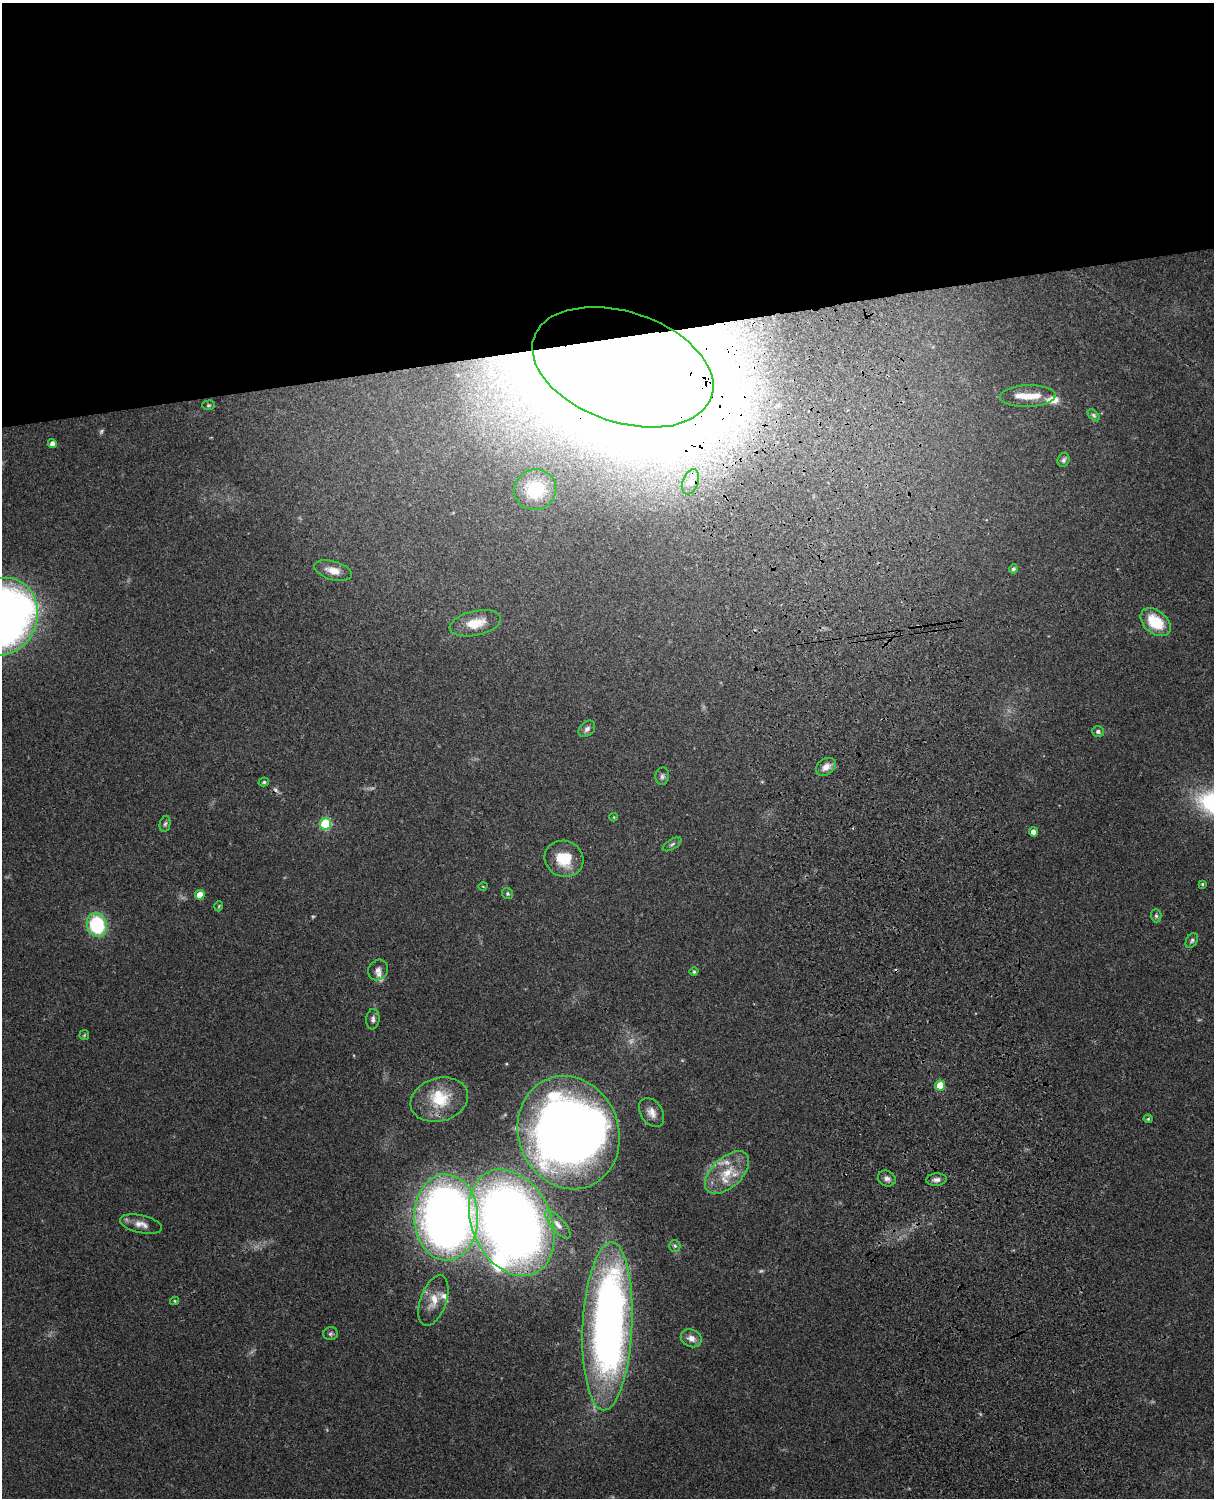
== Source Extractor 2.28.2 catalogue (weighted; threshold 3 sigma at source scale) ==
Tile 2 of 4 x 3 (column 2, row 1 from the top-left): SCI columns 1333-2544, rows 3267-4762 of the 5086 x 4925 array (HDU 1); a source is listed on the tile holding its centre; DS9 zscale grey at full resolution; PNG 1216 x 1500 px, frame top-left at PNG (2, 3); each listed source drawn as its Kron ellipse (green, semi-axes under 4 px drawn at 4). Shown black and unused: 23% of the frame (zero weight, under 3 of 4 exposures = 6% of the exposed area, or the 3 px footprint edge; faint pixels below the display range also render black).
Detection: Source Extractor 2.28.2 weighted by HDU 2 'WHT'; one run over the whole footprint, this tile lists its part. Background 0.0882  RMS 0.0061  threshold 0.0275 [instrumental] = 3 sigma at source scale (4.5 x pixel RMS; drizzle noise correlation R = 1.50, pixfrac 1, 0.05/0.05 arcsec/px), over >= 5 px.
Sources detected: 72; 5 too faint to see at this stretch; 3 inside a brighter object's white glare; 2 cosmic-ray / hot-pixel residue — neither listed nor drawn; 8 inside a brighter listed object's ellipse — not listed separately; the other 54 listed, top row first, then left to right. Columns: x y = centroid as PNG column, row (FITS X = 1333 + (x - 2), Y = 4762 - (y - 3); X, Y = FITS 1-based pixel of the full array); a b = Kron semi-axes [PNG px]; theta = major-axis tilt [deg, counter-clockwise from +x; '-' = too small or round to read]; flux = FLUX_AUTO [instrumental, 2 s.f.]
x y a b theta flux
623 367 94 55 -19 7200
1028 396 28 11 2 9.8
209 405 6 4 0 0.9
1094 415 7 4 -45 1.1
52 444 4 4 - 2.6
1064 460 7 6 - 1.5
690 482 13 8 69 4.8
535 490 21 20 - 20
1013 569 4 4 - 1.4
333 571 19 9 -16 7.1
2 617 40 35 63 510
1156 622 17 11 -38 23
475 623 26 12 12 11
587 729 9 7 45 2.2
1098 731 6 5 - 1.5
826 767 11 8 35 4.6
662 776 9 7 84 1.7
264 782 5 4 - 0.85
614 817 4 3 - 0.48
165 824 8 5 78 1.4
326 824 6 5 - 39
1033 832 4 4 - 3.4
672 844 10 5 33 1.5
564 859 20 18 -21 18
1202 884 4 3 - 0.85
483 886 4 3 - 0.47
508 894 6 5 - 1.1
200 895 5 5 - 8.7
219 906 5 3 - 0.52
1156 916 6 5 - 1.2
97 925 12 10 -75 44
1192 940 8 5 59 1.3
378 970 11 9 54 3
694 972 4 4 - 1.2
373 1019 10 6 83 2.2
84 1035 5 5 - 0.74
940 1086 5 5 - 17
439 1100 29 21 16 25
652 1112 16 11 -57 5.5
1148 1119 4 4 - 0.69
569 1133 57 50 -69 620
727 1173 27 15 43 18
887 1178 9 7 -23 2.7
936 1180 10 6 4 2.5
446 1217 43 32 -87 510
512 1223 56 39 -65 590
141 1224 21 8 -12 5.3
558 1225 17 7 -49 4.1
675 1246 6 5 - 1.2
175 1301 4 4 - 0.64
433 1301 26 13 71 10
607 1326 84 24 87 400
330 1334 7 6 - 1.4
691 1338 11 8 -25 4.4
Overlapping masked pixels (flux is a lower limit): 2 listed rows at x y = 623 367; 607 1326
Isophote crosses this tile's border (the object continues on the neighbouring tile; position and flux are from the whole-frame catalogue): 1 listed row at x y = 2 617